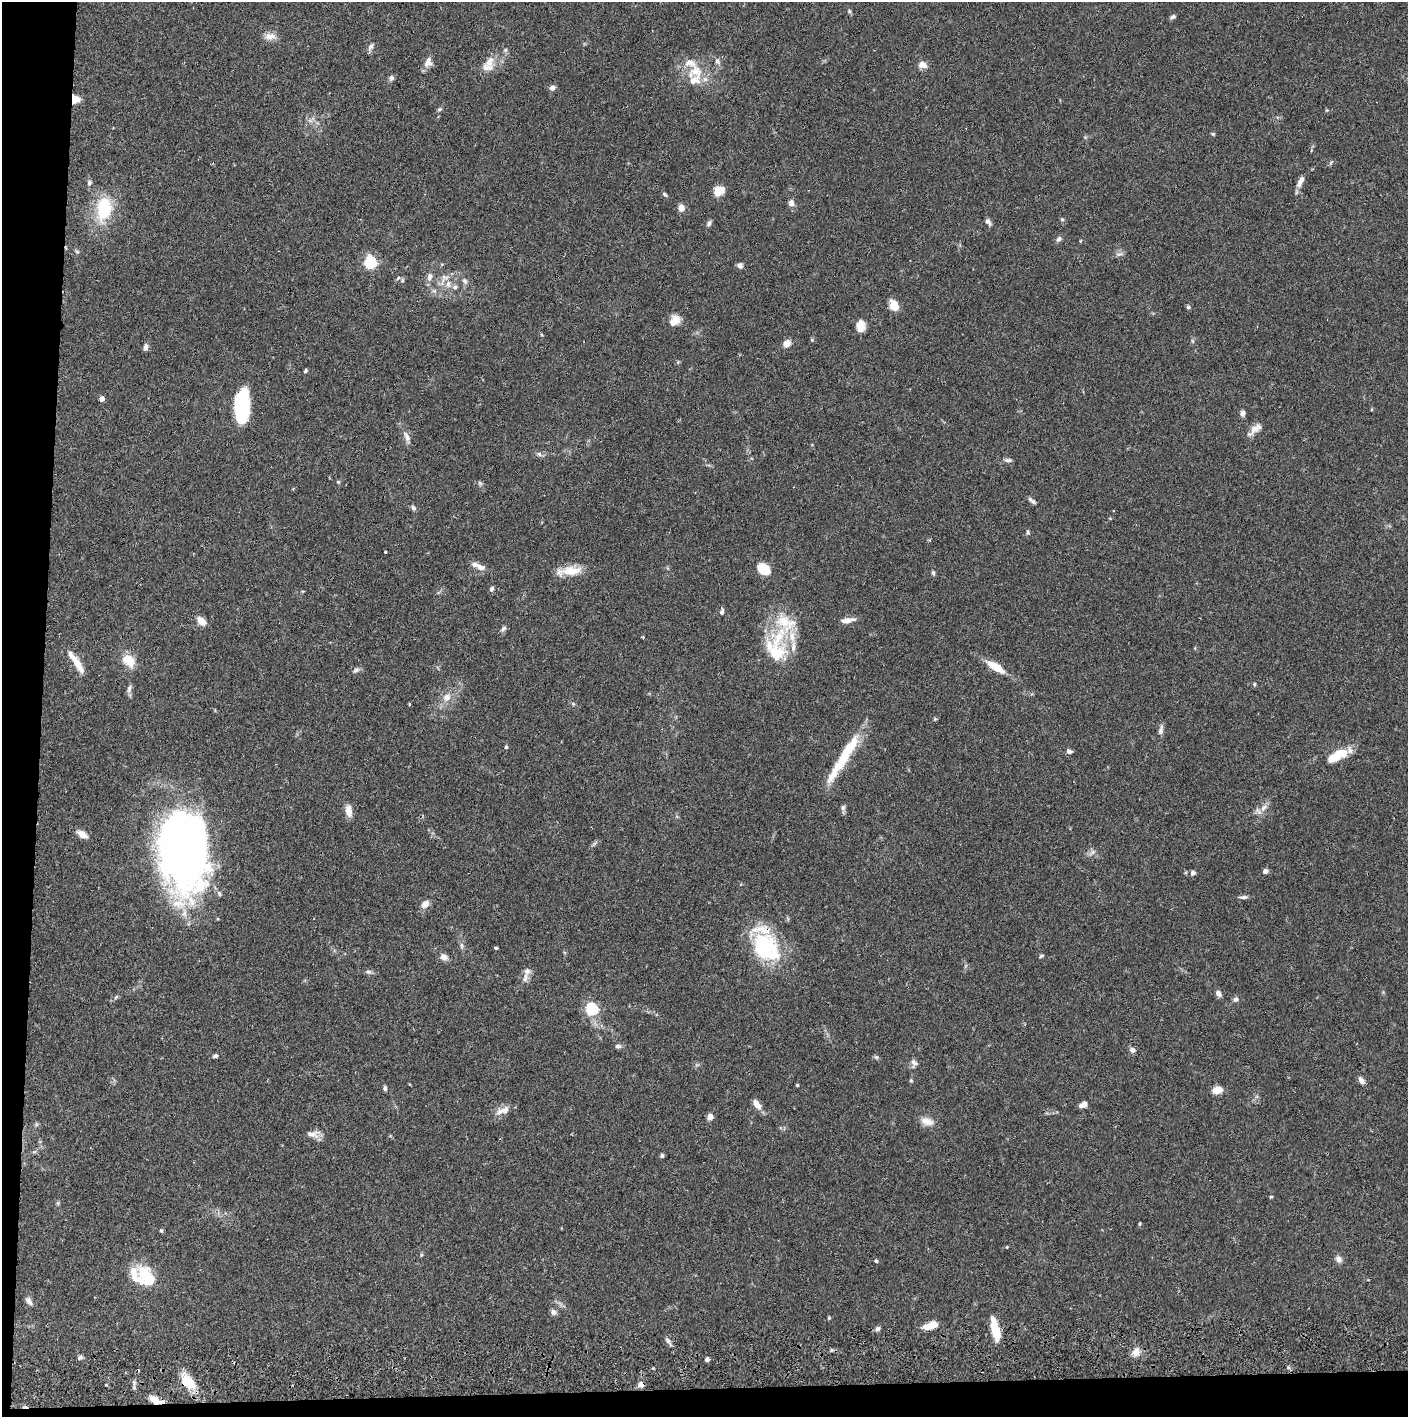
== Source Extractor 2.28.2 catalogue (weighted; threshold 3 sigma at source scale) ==
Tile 7 of 3 x 3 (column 1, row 3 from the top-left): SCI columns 4-1409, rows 57-1471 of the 4228 x 4358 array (HDU 1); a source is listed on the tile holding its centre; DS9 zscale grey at full resolution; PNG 1410 x 1419 px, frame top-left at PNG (2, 2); no overlay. Shown black and unused: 5% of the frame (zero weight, under 2 of 3 exposures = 3% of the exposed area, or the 3 px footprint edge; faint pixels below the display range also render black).
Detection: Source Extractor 2.28.2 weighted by HDU 2 'WHT'; one run over the whole footprint, this tile lists its part. Background 0.0682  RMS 0.0048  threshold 0.0218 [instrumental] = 3 sigma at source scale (4.5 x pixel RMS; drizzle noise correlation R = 1.50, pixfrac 1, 0.05/0.05 arcsec/px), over >= 5 px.
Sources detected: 159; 1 inside a brighter object's white glare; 2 cosmic-ray / hot-pixel residue — not listed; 14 inside a brighter listed object's ellipse — not listed separately; the other 142 listed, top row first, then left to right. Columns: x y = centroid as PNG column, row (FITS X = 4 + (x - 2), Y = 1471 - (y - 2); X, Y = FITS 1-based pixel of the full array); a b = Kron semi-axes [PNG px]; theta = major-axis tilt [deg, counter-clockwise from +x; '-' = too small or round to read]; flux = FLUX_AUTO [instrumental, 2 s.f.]
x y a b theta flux
849 11 5 5 - 0.7
1173 17 7 5 22 1.1
270 36 16 9 3 3.5
370 47 10 6 57 1.6
717 61 8 6 75 1.3
428 62 14 9 70 3.3
490 62 27 10 58 6.3
923 65 9 7 -15 3.9
696 71 22 15 17 10
391 78 7 6 - 1.3
552 88 7 6 - 1.6
75 99 9 8 - 5
439 109 7 4 19 0.72
1213 134 5 4 - 0.57
1331 162 6 4 20 0.7
1300 181 15 6 64 3
89 183 7 5 85 1.2
718 191 12 10 42 5.8
665 194 7 4 -44 0.8
791 203 9 8 - 2.1
681 208 4 4 - 9.2
104 209 30 17 81 23
1062 219 6 5 - 0.76
988 222 10 5 -49 1.7
709 224 8 5 71 1.3
1059 239 8 5 39 1.4
77 252 6 4 -19 0.62
1119 254 11 4 21 1.2
370 262 6 5 - 60
740 266 7 6 - 1.4
429 277 10 8 75 2.3
398 278 6 4 45 0.69
402 280 6 4 62 0.72
465 281 9 6 -51 1.4
448 284 11 7 -84 3.2
455 287 7 6 - 1.3
434 291 7 5 -43 1.2
894 305 12 9 -70 5.9
1188 307 5 5 - 0.83
673 322 11 11 - 3.7
860 326 14 9 85 4.8
812 340 5 4 - 0.64
787 344 10 8 47 3
146 347 8 6 82 1.7
305 371 5 3 - 0.75
102 399 5 4 - 2.1
241 405 31 12 88 47
1242 413 8 6 82 1.4
1255 428 17 9 34 3.9
407 437 16 7 -66 3
539 454 8 5 -36 1.2
1008 460 10 5 0 1.3
338 482 5 4 - 0.56
480 483 7 4 -45 0.81
1032 501 12 4 -37 1.4
413 508 8 5 -39 1.2
1028 533 6 5 - 0.86
385 552 3 3 - 0.78
480 567 12 8 -19 3.1
764 569 9 7 -31 17
569 571 33 10 6 8.7
933 573 6 5 - 0.8
492 589 6 5 - 1.1
722 612 8 5 76 1.2
847 620 18 6 7 3.4
201 621 10 6 -46 4.9
785 623 33 24 -33 18
503 629 9 5 46 1.3
775 651 39 27 -50 22
129 660 17 12 -45 8.4
77 663 28 8 -59 6.7
996 667 20 7 -31 10
356 670 10 5 29 1.4
1254 684 5 4 - 0.72
129 689 10 6 77 1.7
447 697 11 9 55 4.2
573 704 6 4 -20 0.67
935 719 5 4 - 0.51
1161 730 13 6 78 1.9
506 747 4 4 - 0.63
1069 751 8 5 -18 1.3
846 753 58 10 59 22
1333 757 23 12 34 8.8
843 807 8 6 89 1.2
1264 808 11 6 53 2.7
349 811 14 7 -82 4.1
82 834 13 7 -35 3.7
594 844 9 3 45 0.92
182 848 74 44 -87 310
1093 852 9 5 36 1.5
1265 871 6 5 - 1.7
1193 873 6 5 - 1.5
1243 897 12 5 4 1.4
425 904 11 8 39 3.1
462 945 9 4 -90 1.2
763 946 35 26 -88 38
496 947 3 3 - 1.3
1041 956 6 4 31 0.64
444 957 9 8 - 2.5
368 972 8 6 -1 1.1
525 978 14 7 78 2.5
1218 994 8 6 -51 1.9
116 997 6 3 70 0.6
1236 999 8 6 7 1.4
592 1009 6 5 - 65
618 1046 8 6 14 1.3
1132 1050 7 6 - 1.8
215 1056 7 5 18 0.98
876 1057 7 4 -18 0.74
914 1063 10 8 -45 1.8
911 1080 5 4 - 0.57
1361 1080 11 6 -55 2
797 1085 4 4 - 0.47
385 1088 7 4 -76 0.96
1217 1090 8 6 8 7.4
757 1104 14 7 -53 3.7
1083 1105 9 5 25 2.8
503 1110 21 9 21 4.3
710 1117 6 5 - 3.5
927 1121 18 10 -19 4.2
313 1134 17 9 -3 3.6
34 1152 6 4 19 0.71
662 1155 6 4 -90 0.8
1271 1197 4 3 - 0.59
1140 1224 4 3 - 0.53
161 1231 5 4 - 0.7
421 1255 6 4 72 0.54
1339 1259 8 7 - 2.1
876 1261 4 4 - 0.88
144 1274 14 11 -54 17
29 1301 10 6 -55 2
554 1312 7 7 - 1.9
829 1318 4 4 - 0.5
931 1325 14 7 17 6.5
878 1328 7 5 42 1.3
996 1331 20 7 -76 14
668 1340 8 5 -63 1.5
1136 1352 12 9 62 3.6
707 1359 4 4 - 1.4
188 1382 20 12 -43 10
641 1385 7 7 - 2.2
154 1399 13 6 -30 5.6
Overlapping masked pixels (flux is a lower limit): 5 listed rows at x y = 75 99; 763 946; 188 1382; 641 1385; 154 1399